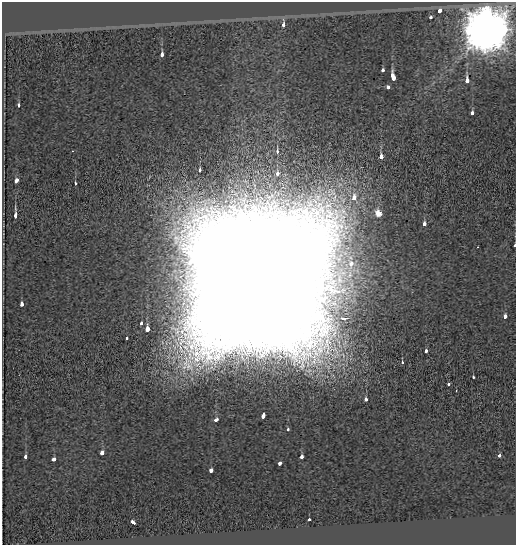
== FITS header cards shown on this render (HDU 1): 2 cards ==
NAXIS1  =                  514
NAXIS2  =                  543

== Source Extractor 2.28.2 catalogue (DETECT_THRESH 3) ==
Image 514 x 543 px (HDU 1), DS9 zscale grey, 1 PNG px = 1 image px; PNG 518 x 547 px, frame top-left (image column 1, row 543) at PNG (2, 2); no overlay
Background -0.112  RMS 0.055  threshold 0.166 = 3 sigma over >= 5 px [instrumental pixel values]
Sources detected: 48; all 48 listed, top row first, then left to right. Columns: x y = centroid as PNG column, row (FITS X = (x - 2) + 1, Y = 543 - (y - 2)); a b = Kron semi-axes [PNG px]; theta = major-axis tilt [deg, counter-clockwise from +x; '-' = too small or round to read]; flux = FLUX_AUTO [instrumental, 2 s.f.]
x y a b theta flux
440 11 4 3 - 110
431 18 3 3 - 30
283 25 4 3 - 29
486 31 12 11 - 18000
162 54 4 3 - 59
383 70 3 3 - 28
393 77 7 3 -66 160
467 81 5 3 - 94
388 87 4 3 - 56
19 105 3 3 - 16
472 113 4 3 - 25
72 151 3 2 - 2
277 151 3 3 - 31
381 157 3 3 - 110
200 170 4 3 - 18
277 173 3 3 - 46
16 180 4 3 - 62
75 184 3 3 - 29
354 198 5 4 - 43
378 213 6 5 - 39
15 215 5 3 - 110
424 224 4 3 - 44
515 246 3 2 - 44
478 247 2 2 - 3.7
257 287 61 58 49 480000
21 303 4 3 - 83
505 316 4 3 - 36
344 318 7 4 2 34
141 323 3 3 - 22
147 329 4 3 - 110
126 338 3 3 - 12
426 351 3 3 - 21
402 363 3 2 - 30
473 377 3 2 - 17
449 384 3 3 - 17
366 399 3 3 - 49
263 415 5 3 - 85
216 420 4 3 - 36
288 430 3 3 - 25
102 453 4 3 - 94
499 456 3 3 - 26
25 457 3 3 - 110
301 457 3 3 - 94
54 459 4 3 - 63
279 463 4 3 - 47
211 470 4 3 - 43
309 519 3 3 - 13
133 522 5 3 - 64
At the frame edge (FLAGS 8, measured only in part): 1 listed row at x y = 515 246